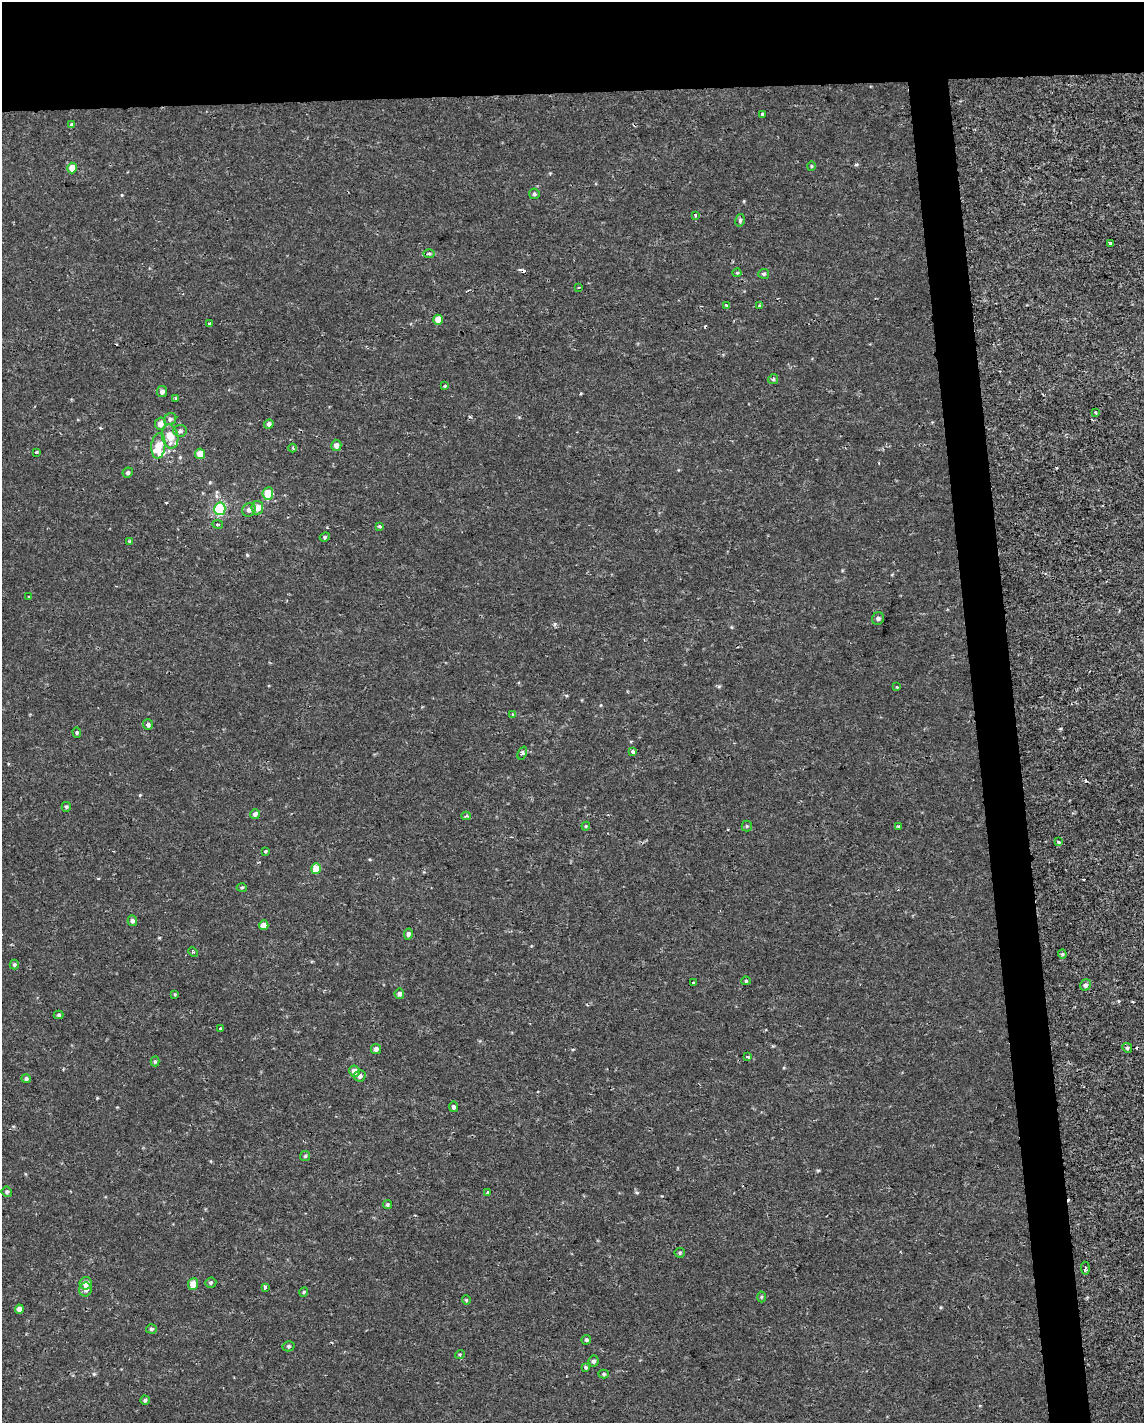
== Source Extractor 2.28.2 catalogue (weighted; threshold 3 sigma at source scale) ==
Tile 2 of 4 x 3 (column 2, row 1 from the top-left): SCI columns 1143-2284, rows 2848-4268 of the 4567 x 4316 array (HDU 1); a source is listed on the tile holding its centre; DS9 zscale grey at full resolution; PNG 1146 x 1425 px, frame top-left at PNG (2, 2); each listed source drawn as its Kron ellipse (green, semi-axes under 4 px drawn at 4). Shown black and unused: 10% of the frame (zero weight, under 2 of 3 exposures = <1% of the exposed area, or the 3 px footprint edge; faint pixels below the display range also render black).
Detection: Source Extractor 2.28.2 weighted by HDU 2 'WHT'; one run over the whole footprint, this tile lists its part. Background -3.16e-05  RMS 0.0021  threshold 0.0096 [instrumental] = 3 sigma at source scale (4.5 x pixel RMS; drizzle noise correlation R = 1.50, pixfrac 1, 0.0396/0.0396 arcsec/px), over >= 5 px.
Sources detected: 109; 5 cosmic-ray / hot-pixel residue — neither listed nor drawn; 2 inside a brighter listed object's ellipse — not listed separately; the other 102 listed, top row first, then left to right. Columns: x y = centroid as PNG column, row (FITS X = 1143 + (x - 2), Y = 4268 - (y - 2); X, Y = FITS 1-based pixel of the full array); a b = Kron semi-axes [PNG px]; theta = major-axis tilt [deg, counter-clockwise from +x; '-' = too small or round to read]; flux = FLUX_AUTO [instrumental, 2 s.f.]
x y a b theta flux
762 114 4 3 - 1.2
71 125 4 3 - 0.9
811 166 4 4 - 0.24
72 168 5 5 - 2.6
534 194 5 5 - 0.4
695 215 3 3 - 0.27
740 220 6 4 75 0.4
1110 243 3 3 - 0.35
429 253 6 4 0 0.3
737 273 4 4 - 0.24
764 274 5 5 - 0.4
579 287 3 2 - 0.19
726 305 3 3 - 0.33
759 306 3 3 - 0.27
438 320 5 4 - 1.9
209 323 3 2 - 0.22
773 379 5 4 - 0.33
444 386 3 3 - 0.37
162 392 5 5 - 0.8
176 398 4 3 - 0.23
1096 412 3 3 - 0.33
170 419 6 5 - 0.6
160 424 6 5 - 1.5
269 424 5 4 - 0.66
180 431 7 6 - 0.57
170 436 12 8 -79 3.2
336 445 5 5 - 1.1
158 446 13 7 84 3.5
293 448 4 3 - 0.22
36 452 3 3 - 0.25
200 454 5 5 - 1.9
128 473 5 5 - 0.42
268 493 6 5 - 3.9
257 508 7 6 - 2
220 509 6 6 - 15
249 510 7 6 - 0.79
218 524 5 3 - 0.29
380 526 4 3 - 0.91
325 537 5 4 - 0.29
129 541 3 3 - 0.36
29 596 3 3 - 0.42
878 618 6 6 - 0.52
897 687 4 3 - 0.18
512 714 3 3 - 0.3
148 724 5 5 - 0.6
77 732 5 4 - 0.27
633 752 4 3 - 0.85
522 753 7 4 67 0.47
66 807 5 4 - 0.33
255 814 5 5 - 0.71
466 816 4 3 - 0.36
586 826 4 4 - 0.21
747 826 5 5 - 0.29
898 826 3 3 - 0.26
1059 842 3 3 - 0.93
265 851 3 3 - 0.22
316 869 5 5 - 3
242 887 5 3 - 0.25
132 921 5 4 - 0.58
264 925 5 4 - 1.8
408 934 5 4 - 0.6
193 952 5 3 - 0.22
1062 954 4 4 - 0.24
14 965 5 4 - 0.38
746 981 4 4 - 0.24
693 983 3 3 - 0.68
1086 985 6 5 - 0.6
175 994 4 3 - 0.21
399 994 5 5 - 0.65
58 1015 5 4 - 0.27
220 1029 3 3 - 0.51
1127 1048 5 4 - 0.31
376 1049 5 5 - 0.86
748 1057 3 3 - 0.76
155 1061 5 4 - 0.3
354 1071 6 5 - 1.5
360 1076 6 5 - 0.7
26 1079 5 4 - 0.51
454 1107 5 4 - 0.56
305 1156 5 5 - 0.3
7 1192 5 5 - 0.38
488 1192 3 3 - 0.53
387 1205 4 4 - 0.32
680 1253 5 5 - 0.29
1085 1268 6 3 -86 0.55
86 1283 6 6 - 1.5
211 1283 6 5 - 0.34
193 1284 6 5 - 2.7
265 1287 4 3 - 0.51
86 1289 7 6 - 0.8
304 1292 5 4 - 0.24
761 1297 5 3 - 0.22
466 1300 4 4 - 0.25
19 1309 4 4 - 1.1
151 1329 5 4 - 0.35
586 1340 5 4 - 0.35
288 1346 6 5 - 0.41
460 1354 5 3 - 0.2
594 1361 5 5 - 0.5
586 1367 3 3 - 0.51
604 1374 5 4 - 0.29
145 1400 4 4 - 0.31
Overlapping masked pixels (flux is a lower limit): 1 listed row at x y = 71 125